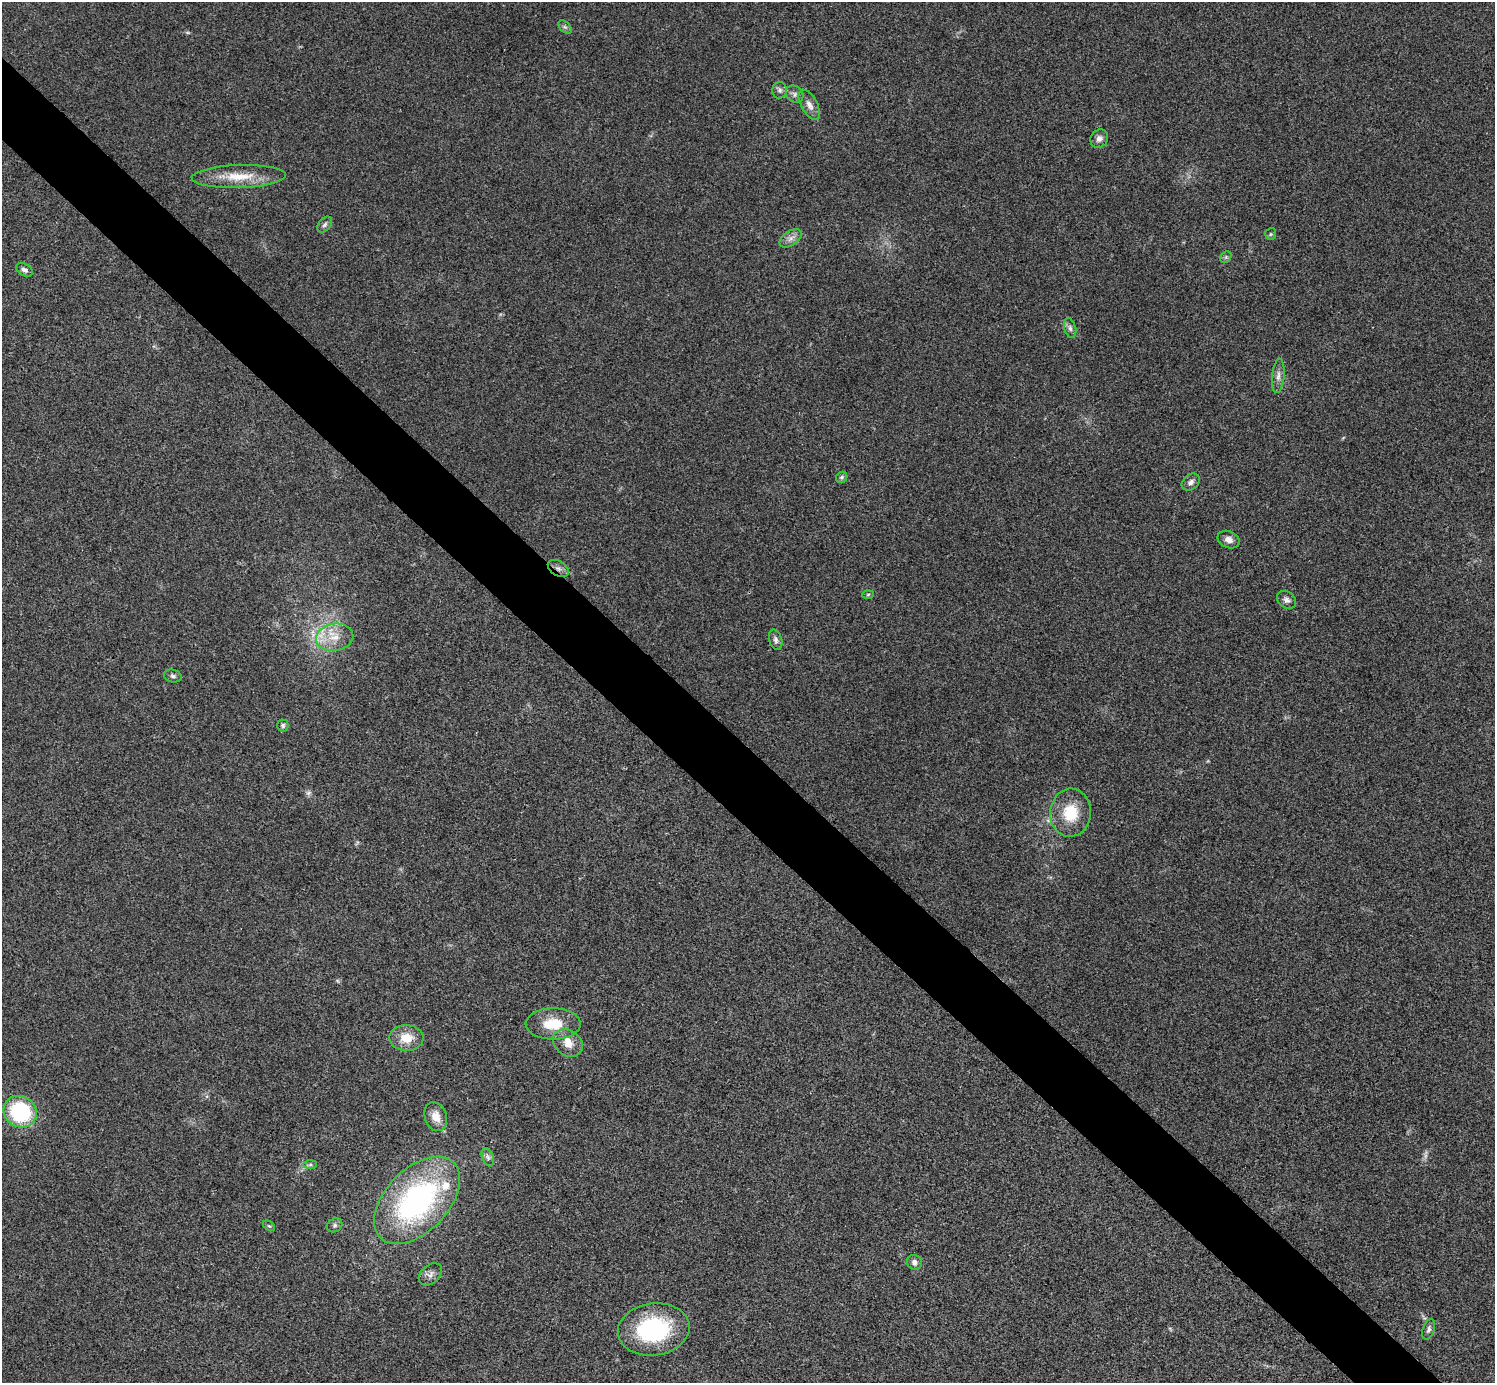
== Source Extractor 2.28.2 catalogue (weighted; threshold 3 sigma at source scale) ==
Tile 11 of 4 x 4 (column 3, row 3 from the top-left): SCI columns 2994-4486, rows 1682-3062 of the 5983 x 5983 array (HDU 1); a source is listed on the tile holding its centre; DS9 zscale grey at full resolution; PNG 1497 x 1385 px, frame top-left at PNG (2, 2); each listed source drawn as its Kron ellipse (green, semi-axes under 4 px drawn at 4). Shown black and unused: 5% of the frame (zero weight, under 3 of 4 exposures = <1% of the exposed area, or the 3 px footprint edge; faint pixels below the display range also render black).
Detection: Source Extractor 2.28.2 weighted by HDU 2 'WHT'; one run over the whole footprint, this tile lists its part. Background 0.0211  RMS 0.0055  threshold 0.0246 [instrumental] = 3 sigma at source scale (4.5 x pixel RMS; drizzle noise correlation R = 1.50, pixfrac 1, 0.05/0.05 arcsec/px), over >= 5 px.
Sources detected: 42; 2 too faint to see at this stretch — neither listed nor drawn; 2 inside a brighter listed object's ellipse — not listed separately; the other 38 listed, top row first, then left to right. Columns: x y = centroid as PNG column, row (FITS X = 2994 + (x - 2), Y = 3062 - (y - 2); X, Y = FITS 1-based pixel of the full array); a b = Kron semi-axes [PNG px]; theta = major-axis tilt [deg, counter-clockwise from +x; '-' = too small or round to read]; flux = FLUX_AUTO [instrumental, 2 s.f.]
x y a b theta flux
565 27 8 5 -44 1.1
780 90 8 7 - 1.8
795 94 9 7 -42 1.9
809 105 17 8 -62 3.8
1099 138 9 8 - 2.7
239 176 47 11 2 15
325 225 9 6 49 1.6
1271 234 6 5 - 0.88
791 238 12 7 35 3.2
1226 257 6 5 - 1
24 270 9 5 -29 1.9
1070 328 10 6 -75 1.9
1278 376 17 6 84 3
842 477 6 5 - 1.1
1191 482 10 7 39 2.2
1229 540 11 8 -24 3.6
558 568 11 7 -32 2.5
868 594 6 4 3 0.69
1286 600 10 8 -38 2.2
335 637 19 13 9 11
776 640 10 6 -75 1.9
173 676 9 6 -15 1.5
283 725 6 5 - 1.1
1070 813 24 20 85 19
553 1024 27 15 0 16
406 1038 17 13 -2 9.9
568 1043 16 12 -35 6.7
20 1112 17 15 -34 48
436 1117 15 11 -70 6.2
488 1157 10 5 -69 1.7
310 1165 7 4 1 1
417 1200 53 31 46 120
335 1225 8 6 35 1.4
269 1226 7 3 -35 0.68
914 1262 8 7 - 2.3
430 1274 13 9 41 3
654 1329 36 26 8 54
1429 1329 11 5 71 1.8
Overlapping masked pixels (flux is a lower limit): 1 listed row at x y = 558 568